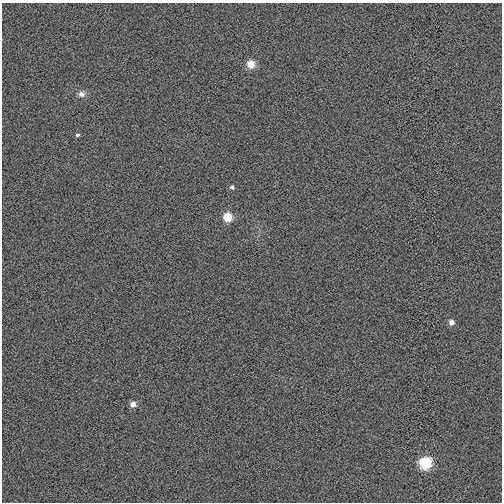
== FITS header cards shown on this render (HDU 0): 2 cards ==
NAXIS1  =                  500
NAXIS2  =                  500

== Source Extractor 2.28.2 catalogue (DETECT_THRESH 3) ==
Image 500 x 500 px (HDU 0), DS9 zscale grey, 1 PNG px = 1 image px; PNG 504 x 504 px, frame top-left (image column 1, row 500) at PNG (2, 3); no overlay
Background -0.00877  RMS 0.031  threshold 0.0924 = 3 sigma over >= 5 px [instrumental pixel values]
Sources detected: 8; all 8 listed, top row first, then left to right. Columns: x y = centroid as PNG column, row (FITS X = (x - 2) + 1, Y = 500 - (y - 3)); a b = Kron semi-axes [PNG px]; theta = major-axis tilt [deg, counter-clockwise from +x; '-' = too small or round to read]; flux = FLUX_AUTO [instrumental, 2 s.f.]
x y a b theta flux
251 64 5 5 - 43
82 94 10 8 2 10
77 135 5 4 - 4.8
232 187 5 4 - 5.7
227 217 5 5 - 64
451 322 5 4 - 18
133 404 5 5 - 21
425 463 7 6 - 190